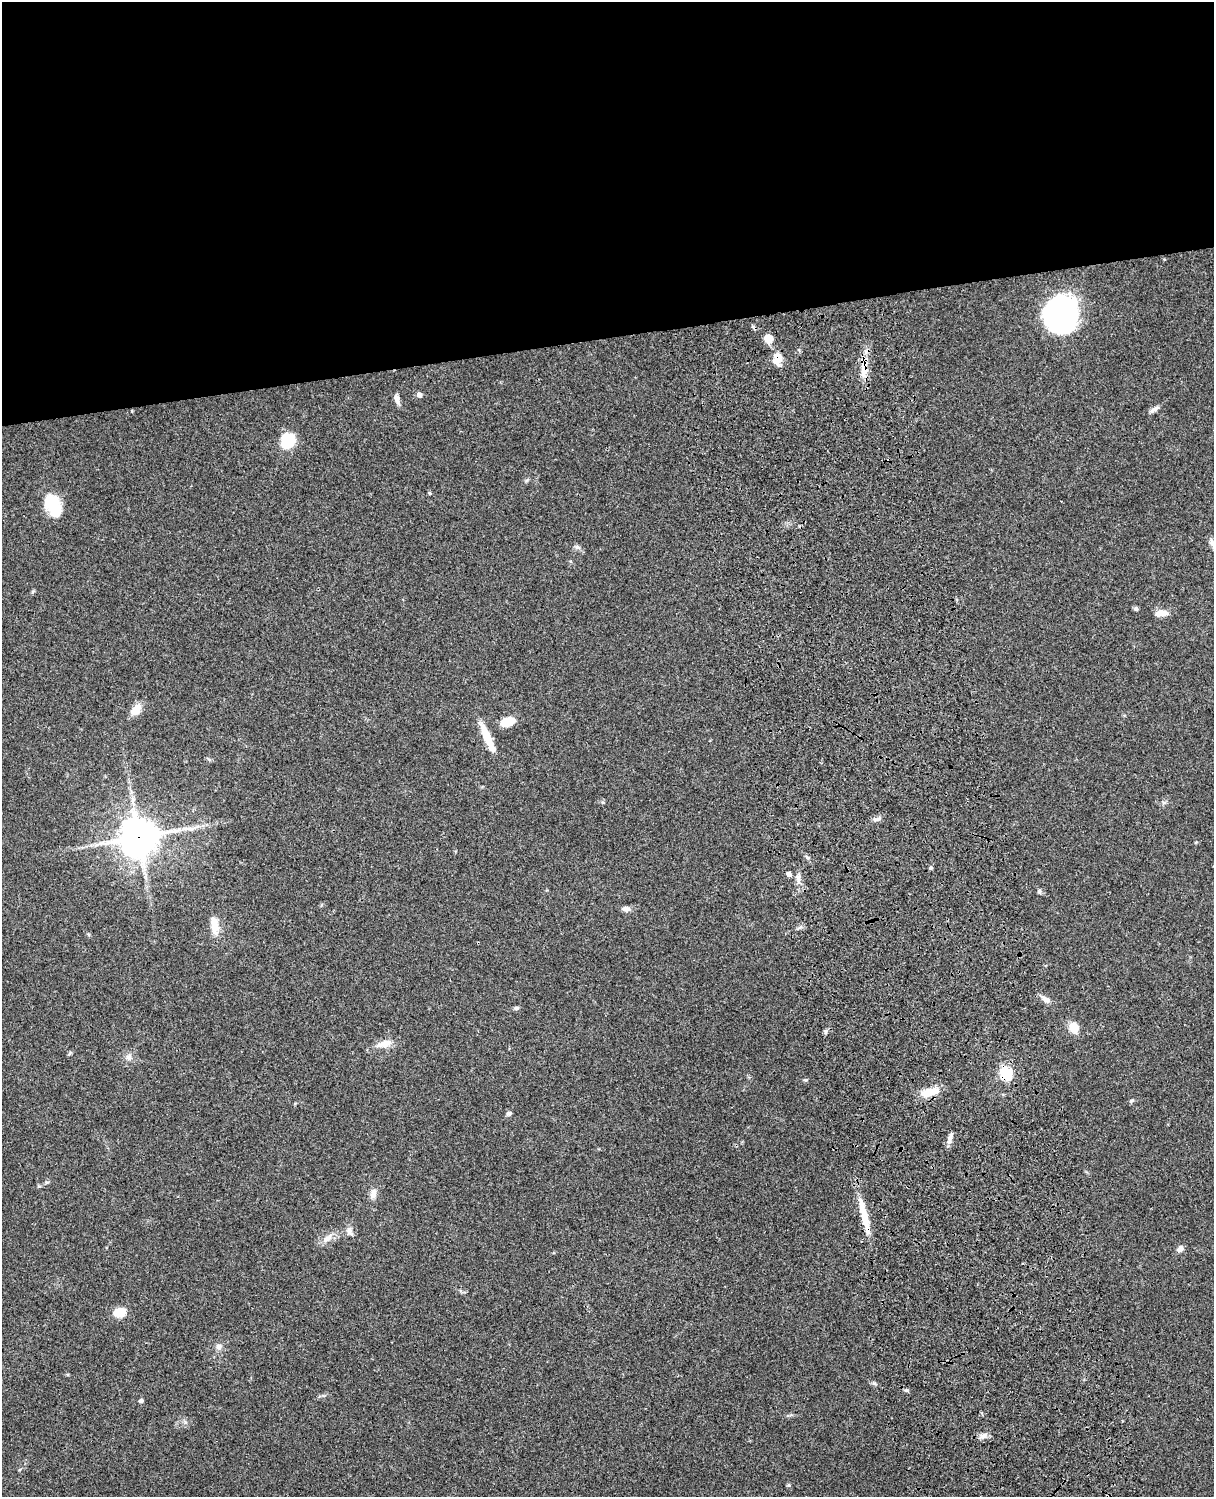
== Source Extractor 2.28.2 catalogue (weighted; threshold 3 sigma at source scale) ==
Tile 2 of 4 x 3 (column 2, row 1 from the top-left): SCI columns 1333-2544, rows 3269-4763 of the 5087 x 4927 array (HDU 1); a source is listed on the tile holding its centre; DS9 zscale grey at full resolution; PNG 1216 x 1499 px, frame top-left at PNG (2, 2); no overlay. Shown black and unused: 23% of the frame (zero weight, under 3 of 4 exposures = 6% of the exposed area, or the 3 px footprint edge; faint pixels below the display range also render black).
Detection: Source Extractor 2.28.2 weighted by HDU 2 'WHT'; one run over the whole footprint, this tile lists its part. Background 0.103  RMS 0.0065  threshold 0.0292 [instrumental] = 3 sigma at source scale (4.5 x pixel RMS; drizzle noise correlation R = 1.50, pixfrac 1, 0.05/0.05 arcsec/px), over >= 5 px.
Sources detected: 52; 1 inside a brighter object's white glare — not listed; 1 inside a brighter listed object's ellipse — not listed separately; the other 50 listed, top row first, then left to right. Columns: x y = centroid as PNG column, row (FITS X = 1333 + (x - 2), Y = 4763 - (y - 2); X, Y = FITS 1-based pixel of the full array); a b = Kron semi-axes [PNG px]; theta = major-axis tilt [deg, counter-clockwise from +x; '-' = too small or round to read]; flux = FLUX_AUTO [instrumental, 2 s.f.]
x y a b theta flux
1060 314 39 34 44 90
769 338 9 9 - 6.7
777 359 15 10 90 7.7
864 369 27 8 86 10
419 395 6 5 - 2.5
397 399 11 6 -74 3.3
1154 409 14 5 31 2.5
288 440 14 11 68 25
527 480 6 4 70 0.86
430 493 5 3 - 0.65
52 504 24 13 -66 27
1213 544 15 5 -66 2.9
577 547 7 6 - 1.6
1136 609 4 4 - 1.7
1161 613 15 7 6 5.6
136 709 15 9 51 7.1
507 722 15 9 18 10
488 738 37 7 -67 14
877 819 11 5 19 2
139 837 13 12 - 1500
789 874 6 5 - 1.9
798 879 14 5 -80 3.4
1039 891 6 6 - 1.1
626 909 10 7 -2 2.7
214 925 23 9 -83 8.7
1046 999 15 7 -34 3.5
516 1008 7 5 1 1.3
1074 1028 11 9 -63 8.6
826 1032 7 4 83 1.3
386 1043 19 10 16 6.6
129 1057 9 8 - 2.8
1006 1073 7 7 - 36
806 1080 7 3 8 0.78
930 1092 23 8 15 12
1131 1101 5 5 - 1
509 1113 6 5 - 1.4
950 1138 19 5 74 2.7
47 1182 6 5 - 0.93
373 1194 12 8 80 3.7
864 1217 32 8 -77 14
349 1231 12 7 -71 3
327 1238 16 8 37 5
1180 1249 10 7 44 2.3
120 1312 11 8 5 14
219 1347 8 7 - 2.4
874 1383 7 4 -18 1.1
906 1390 6 4 -2 0.96
141 1401 4 3 - 2
983 1435 11 6 32 2.8
789 1485 5 4 - 0.86
Overlapping masked pixels (flux is a lower limit): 5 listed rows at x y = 777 359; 864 369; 139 837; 1006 1073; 864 1217
Isophote crosses this tile's border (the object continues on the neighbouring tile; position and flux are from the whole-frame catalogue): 1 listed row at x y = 1213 544